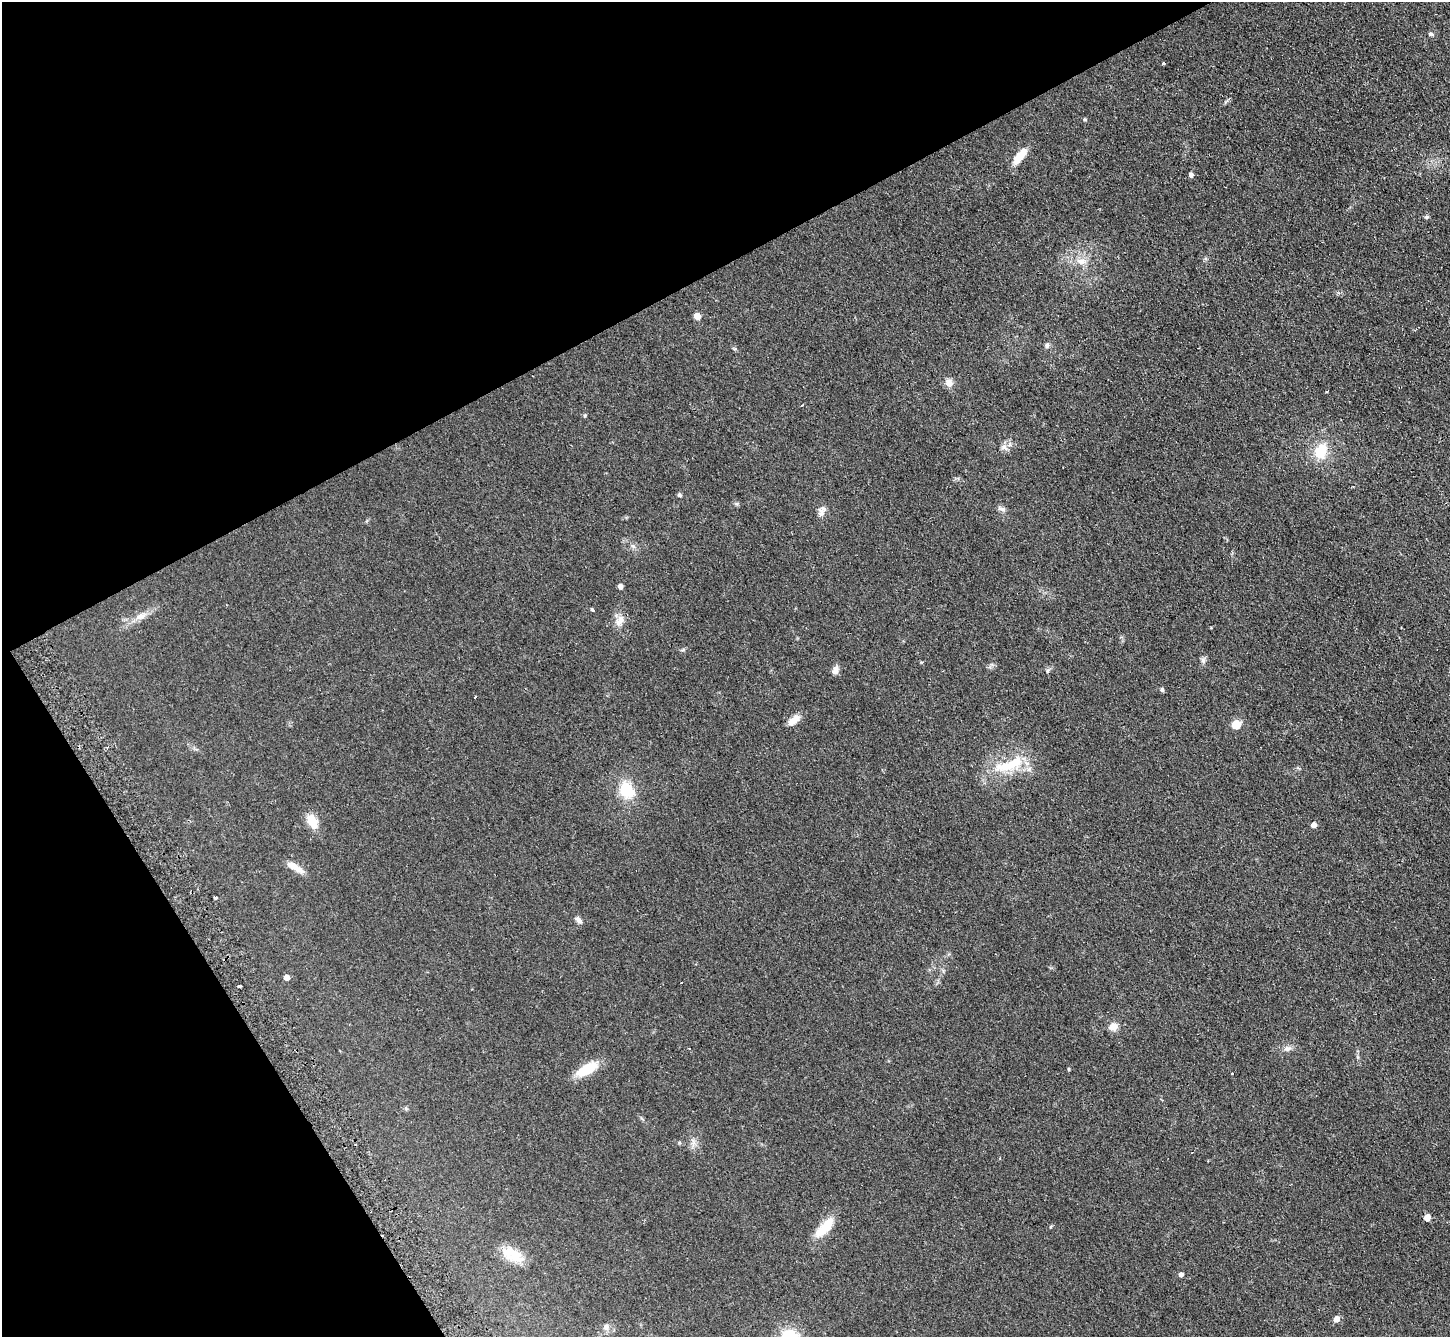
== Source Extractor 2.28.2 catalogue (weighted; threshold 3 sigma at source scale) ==
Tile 5 of 4 x 4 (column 1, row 2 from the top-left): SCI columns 33-1480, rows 2977-4311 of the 5856 x 5815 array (HDU 1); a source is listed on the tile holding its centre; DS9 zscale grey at full resolution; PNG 1452 x 1339 px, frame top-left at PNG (2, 2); no overlay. Shown black and unused: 28% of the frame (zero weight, under 2 of 3 exposures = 2% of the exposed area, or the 3 px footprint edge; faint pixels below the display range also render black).
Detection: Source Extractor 2.28.2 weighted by HDU 2 'WHT'; one run over the whole footprint, this tile lists its part. Background 0.0531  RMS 0.0082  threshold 0.0368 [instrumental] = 3 sigma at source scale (4.5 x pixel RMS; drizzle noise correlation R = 1.50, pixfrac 1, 0.05/0.05 arcsec/px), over >= 5 px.
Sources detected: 51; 2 inside a brighter object's white glare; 2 cosmic-ray / hot-pixel residue — not listed; the other 47 listed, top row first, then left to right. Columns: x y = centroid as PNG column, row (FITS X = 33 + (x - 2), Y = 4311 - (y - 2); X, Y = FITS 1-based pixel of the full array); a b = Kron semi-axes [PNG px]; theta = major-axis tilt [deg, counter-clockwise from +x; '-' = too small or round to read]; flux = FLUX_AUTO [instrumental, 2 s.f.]
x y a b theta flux
1431 34 7 4 -8 1.6
1163 63 3 3 - 1.6
1085 120 5 3 - 0.86
1020 156 22 8 52 13
1191 175 5 4 - 2.4
1427 217 6 5 - 1.1
1081 261 13 8 -11 6.5
697 316 5 4 - 9.9
1047 345 7 6 - 2.1
949 383 10 9 - 5.2
1004 447 7 7 - 2.9
1321 451 19 14 72 20
679 495 5 5 - 1.7
1001 509 13 5 -21 2.6
822 512 16 7 72 4.4
633 546 7 4 -18 1.5
620 586 4 4 - 3.8
592 609 4 3 - 0.93
141 616 17 8 27 6.8
620 621 15 8 54 5.9
1203 661 8 6 -71 2
835 670 11 7 76 4.1
1047 671 6 4 47 1.3
1162 690 4 4 - 1.8
475 697 3 2 - 1.5
794 720 15 7 39 7.7
1236 724 5 5 - 34
1008 766 38 13 10 28
626 790 17 14 -60 25
312 821 17 11 -60 12
1314 825 5 5 - 4.6
295 867 25 7 -30 7.6
578 920 9 6 -47 2.8
286 977 4 4 - 5.5
681 983 2 2 - 0.53
239 986 4 3 - 2.7
1113 1026 9 9 - 6.5
1287 1049 12 5 10 3
587 1069 22 10 29 25
1069 1069 4 3 - 0.84
1232 1074 3 2 - 0.92
1427 1218 5 5 - 7.9
825 1228 31 11 48 18
514 1256 30 15 -10 16
1181 1274 5 4 - 2.5
1336 1319 6 5 - 5.5
606 1327 9 8 - 3.3
Unlisted compact peaks at least as high as the median listed source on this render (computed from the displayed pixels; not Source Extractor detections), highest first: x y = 585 416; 736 504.